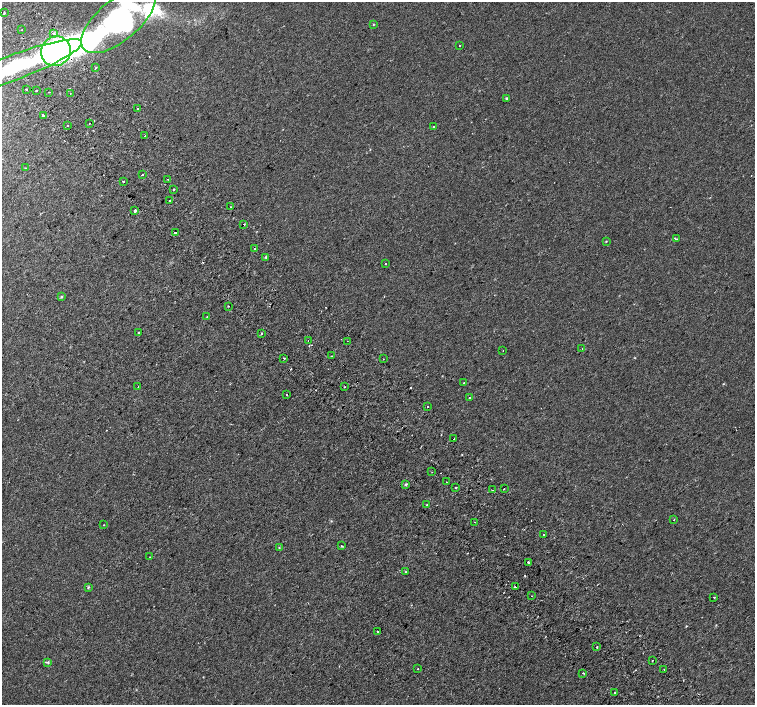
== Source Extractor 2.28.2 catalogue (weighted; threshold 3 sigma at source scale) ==
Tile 11 of 4 x 4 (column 3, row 3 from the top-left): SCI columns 3064-4568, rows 1661-3066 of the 6117 x 6075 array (HDU 1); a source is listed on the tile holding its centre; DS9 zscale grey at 2 x 2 block average (1 PNG px = mean of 2 x 2 image px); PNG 757 x 707 px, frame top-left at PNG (2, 2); each listed source drawn as its Kron ellipse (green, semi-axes under 4 px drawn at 4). Shown black and unused: <1% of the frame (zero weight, under 2 of 3 exposures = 3% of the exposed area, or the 3 px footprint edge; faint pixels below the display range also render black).
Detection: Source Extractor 2.28.2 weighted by HDU 2 'WHT'; one run over the whole footprint, this tile lists its part. Background 1.89e-04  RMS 0.0041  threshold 0.0183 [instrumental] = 3 sigma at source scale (4.5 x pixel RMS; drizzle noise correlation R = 1.50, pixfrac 1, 0.0396/0.0396 arcsec/px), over >= 5 px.
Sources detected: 95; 3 inside a brighter object's white glare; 9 cosmic-ray / hot-pixel residue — neither listed nor drawn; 1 inside a brighter listed object's ellipse — not listed separately; the other 82 listed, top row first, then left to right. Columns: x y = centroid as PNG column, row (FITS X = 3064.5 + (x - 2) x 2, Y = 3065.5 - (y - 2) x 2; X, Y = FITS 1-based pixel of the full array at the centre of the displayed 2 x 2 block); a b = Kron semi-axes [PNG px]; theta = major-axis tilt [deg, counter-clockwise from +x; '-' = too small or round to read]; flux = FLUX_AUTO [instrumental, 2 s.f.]
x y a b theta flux
4 13 2 2 - 1.1
118 20 45 20 40 220
373 25 3 2 - 0.51
22 30 2 2 - 1.1
53 33 3 2 - 1.8
460 45 2 2 - 0.45
56 51 15 14 - 410
13 68 74 12 20 120
96 68 2 2 - 1.8
26 89 2 2 - 1.7
36 90 2 2 - 0.47
49 92 2 2 - 0.81
70 93 2 2 - 0.61
506 98 3 3 - 0.92
138 108 2 2 - 3
43 116 2 2 - 180
90 123 2 2 - 0.57
67 126 2 2 - 0.59
434 126 2 2 - 0.69
145 135 2 2 - 0.81
25 168 2 2 - 0.52
142 175 2 2 - 2.9
167 179 2 2 - 1.1
123 182 2 2 - 1.9
174 189 2 2 - 1.4
169 201 2 2 - 2.1
230 207 2 2 - 1.4
135 211 3 2 - 6.3
244 224 2 2 - 1.4
175 233 2 2 - 6
676 239 2 2 - 0.4
606 241 3 2 - 0.51
254 249 2 2 - 7.5
266 257 3 3 - 0.99
385 264 2 2 - 0.78
61 297 3 3 - 1.1
228 306 2 2 - 0.82
207 317 2 2 - 0.39
139 332 2 2 - 0.93
261 333 2 2 - 1.4
308 340 2 2 - 0.33
347 341 2 2 - 0.39
582 349 2 2 - 0.31
503 350 2 2 - 0.32
331 356 2 2 - 0.59
284 358 2 2 - 3.1
383 359 2 2 - 0.3
464 383 2 2 - 0.63
138 387 2 2 - 0.36
345 387 2 2 - 1.6
286 395 2 2 - 1.2
469 398 2 2 - 6.3
428 407 2 2 - 0.93
454 438 2 2 - 5.5
432 472 2 2 - 0.32
446 482 2 2 - 1.1
406 484 3 3 - 0.99
456 487 3 2 - 0.87
504 489 2 2 - 3.9
492 490 2 2 - 0.92
427 504 2 2 - 0.9
674 520 2 2 - 0.85
475 522 3 2 - 0.45
103 525 2 2 - 0.32
543 535 2 2 - 2.5
341 546 3 2 - 0.5
279 548 3 2 - 0.54
150 557 2 2 - 0.38
528 562 2 2 - 7.9
406 572 3 3 - 0.7
88 587 4 3 - 1
515 587 2 2 - 1
532 596 2 2 - 0.27
714 597 2 2 - 0.92
377 632 2 2 - 1.3
597 647 2 2 - 2.9
652 661 2 2 - 0.59
48 662 4 3 - 1
418 669 2 2 - 0.49
664 669 2 2 - 0.97
583 673 2 2 - 4.6
615 692 2 2 - 0.7
Overlapping masked pixels (flux is a lower limit): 2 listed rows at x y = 56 51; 254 249
Isophote crosses this tile's border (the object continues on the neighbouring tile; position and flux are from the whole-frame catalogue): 1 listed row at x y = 118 20
Diffuse or blended objects may show on this block-average render without a row.